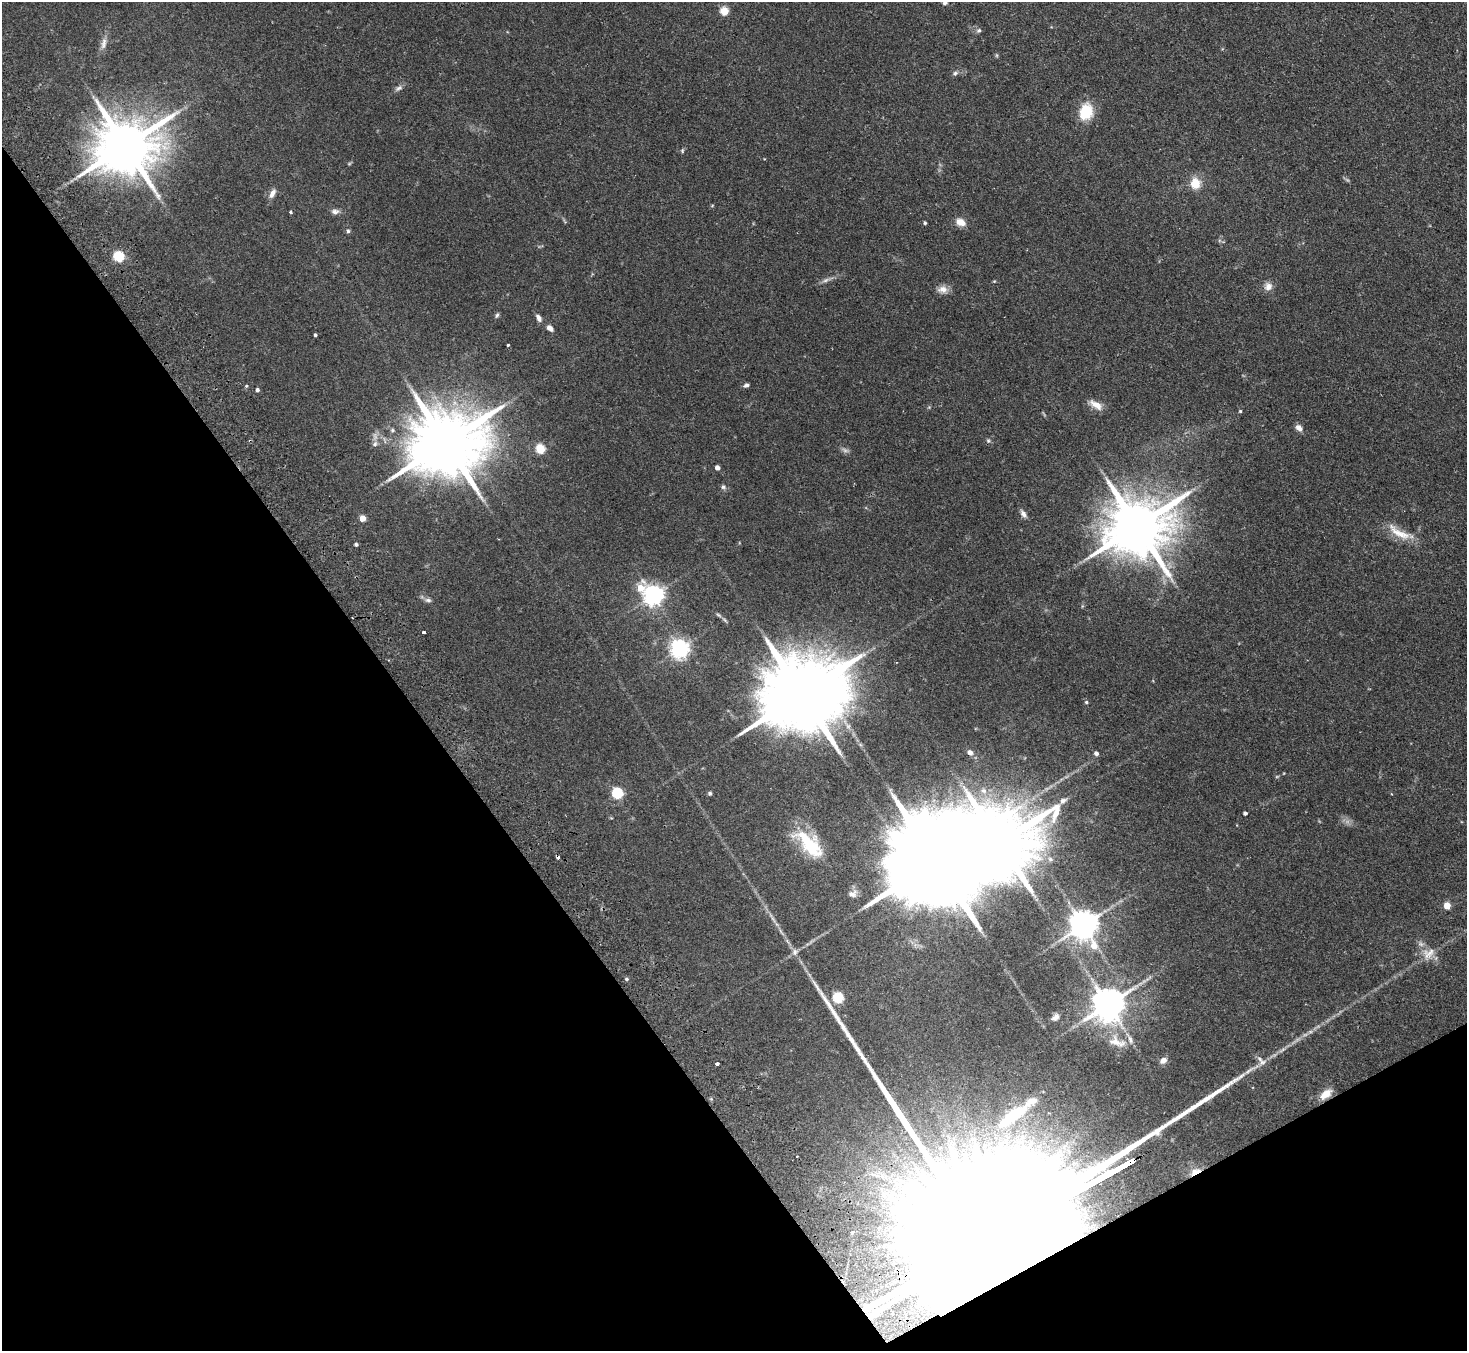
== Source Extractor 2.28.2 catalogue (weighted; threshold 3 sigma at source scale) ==
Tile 14 of 4 x 4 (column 2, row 4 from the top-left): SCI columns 1515-2979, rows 332-1680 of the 5961 x 5922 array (HDU 1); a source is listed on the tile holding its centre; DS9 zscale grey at full resolution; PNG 1469 x 1353 px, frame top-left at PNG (2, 2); no overlay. Shown black and unused: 32% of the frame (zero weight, under 2 of 3 exposures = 3% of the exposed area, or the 3 px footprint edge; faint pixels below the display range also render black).
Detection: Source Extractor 2.28.2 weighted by HDU 2 'WHT'; one run over the whole footprint, this tile lists its part. Background 0.0752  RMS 0.0056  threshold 0.0251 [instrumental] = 3 sigma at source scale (4.5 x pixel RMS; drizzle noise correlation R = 1.50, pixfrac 1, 0.05/0.05 arcsec/px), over >= 5 px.
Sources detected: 95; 3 too faint to see at this stretch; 2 inside a brighter object's white glare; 1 cosmic-ray / hot-pixel residue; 1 long thin detection or spike segment (spike, bleed or trail) — not listed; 4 inside a brighter listed object's ellipse — not listed separately; the other 84 listed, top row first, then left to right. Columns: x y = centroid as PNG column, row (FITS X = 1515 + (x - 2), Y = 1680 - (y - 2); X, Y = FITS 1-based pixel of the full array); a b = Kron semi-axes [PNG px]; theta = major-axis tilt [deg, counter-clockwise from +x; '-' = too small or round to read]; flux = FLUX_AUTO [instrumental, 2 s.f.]
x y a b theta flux
945 3 6 5 - 1.3
724 11 5 5 - 20
979 30 7 6 - 1.2
104 43 18 7 80 3.5
997 55 6 4 -89 0.66
955 73 7 6 - 1.3
398 88 11 6 29 1.9
1086 112 15 12 75 18
125 146 18 15 23 3800
682 151 7 5 -90 0.78
1195 183 12 11 - 9.3
272 193 14 7 61 3
712 206 5 3 - 0.48
335 211 11 7 6 2.2
290 212 3 3 - 0.98
960 222 13 9 -24 4.6
925 223 4 4 - 0.84
348 231 5 4 - 0.97
119 257 5 5 - 46
826 280 14 5 21 2.1
994 281 5 3 - 0.46
1268 286 11 11 - 3.4
942 289 14 10 0 3.9
497 315 8 5 66 1.1
539 318 9 6 -60 2.7
550 328 8 6 -41 2.7
315 335 3 3 - 0.89
508 345 3 3 - 0.74
246 385 4 4 - 0.81
746 385 7 4 22 1.4
257 390 4 4 - 1.6
1096 405 18 8 -30 5.2
1240 411 4 4 - 0.61
1299 428 10 6 -41 2.8
988 441 6 5 - 0.98
446 443 22 17 24 5900
540 449 5 5 - 29
717 468 4 4 - 3.1
723 487 7 6 - 1.3
1023 514 11 6 -58 2.2
363 518 5 4 - 8.6
1137 526 19 16 25 4300
1399 533 39 11 -31 11
356 544 4 3 - 1.2
640 588 11 8 70 10
653 595 7 7 - 330
428 600 10 5 -6 1.5
718 615 9 4 -28 1.1
423 632 3 3 - 2.1
679 649 7 7 - 270
802 694 28 18 27 9200
1086 702 5 4 - 0.72
970 752 7 6 - 2.3
1096 753 5 4 - 1.9
1277 776 6 3 19 0.55
617 793 6 5 - 53
710 793 5 5 - 0.96
1063 801 10 7 31 2.3
1245 813 4 4 - 1.4
811 845 45 20 -26 22
1050 859 8 6 -17 1.7
935 862 50 21 30 21000
852 894 12 9 17 2.9
1447 906 5 4 - 9.9
772 918 23 4 -59 3.4
1083 925 9 8 - 900
795 952 10 8 49 2.5
1428 954 21 13 39 7.2
626 979 5 5 - 0.99
838 998 5 5 - 47
1108 1005 10 9 - 1300
1055 1017 10 7 41 2.4
1117 1042 28 14 -20 8.9
1260 1059 11 7 -44 2.5
1163 1060 8 6 35 2.8
717 1064 3 3 - 1.6
1326 1094 15 8 38 6.7
1014 1115 34 10 36 36
797 1156 2 2 - 0.54
905 1166 12 10 28 6.6
1195 1172 13 6 25 5.9
882 1176 17 8 -59 6.1
893 1197 21 9 -68 9.4
852 1232 3 2 - 1.1
Overlapping masked pixels (flux is a lower limit): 3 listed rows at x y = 125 146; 1326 1094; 1195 1172
Isophote crosses this tile's border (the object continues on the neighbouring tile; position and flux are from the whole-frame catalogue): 1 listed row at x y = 945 3